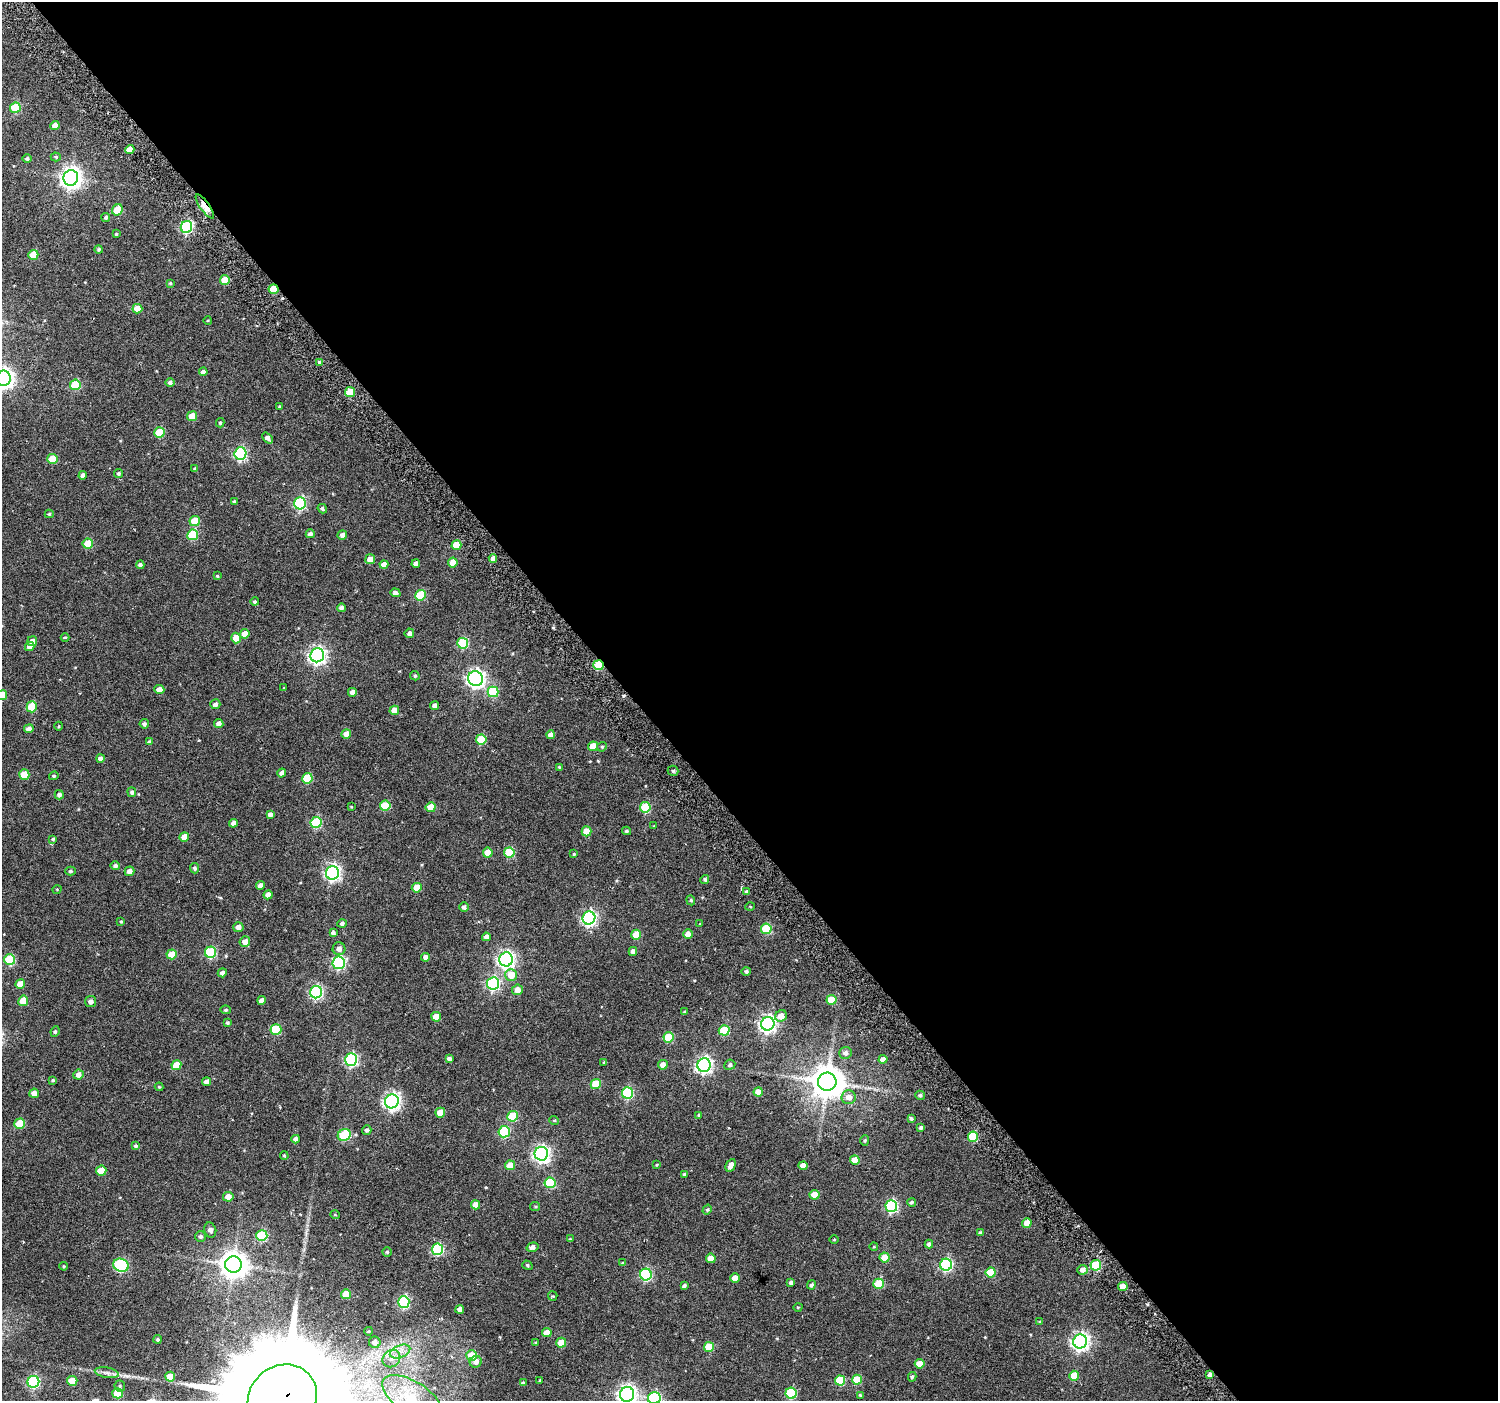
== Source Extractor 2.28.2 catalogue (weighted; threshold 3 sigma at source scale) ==
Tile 8 of 4 x 4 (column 4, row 2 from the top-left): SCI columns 4517-6012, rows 2959-4357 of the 6050 x 5983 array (HDU 1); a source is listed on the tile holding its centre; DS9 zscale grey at full resolution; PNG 1500 x 1403 px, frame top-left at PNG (2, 2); each listed source drawn as its Kron ellipse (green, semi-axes under 4 px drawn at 4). Shown black and unused: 58% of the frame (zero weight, under 4 of 7 exposures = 2% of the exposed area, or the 3 px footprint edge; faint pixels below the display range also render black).
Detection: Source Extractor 2.28.2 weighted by HDU 2 'WHT'; one run over the whole footprint, this tile lists its part. Background 0.0503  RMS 0.005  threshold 0.0204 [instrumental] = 3 sigma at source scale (4.09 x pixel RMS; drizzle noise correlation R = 1.36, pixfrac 0.8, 0.0396/0.0396 arcsec/px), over >= 5 px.
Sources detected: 284; all 284 listed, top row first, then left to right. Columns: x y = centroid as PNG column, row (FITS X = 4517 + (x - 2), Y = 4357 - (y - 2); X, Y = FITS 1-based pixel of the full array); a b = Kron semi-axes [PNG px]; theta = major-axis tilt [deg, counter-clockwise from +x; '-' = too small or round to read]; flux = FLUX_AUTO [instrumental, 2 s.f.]
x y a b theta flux
15 108 5 5 - 21
55 126 4 4 - 3.5
130 149 4 4 - 3.6
56 157 5 4 - 0.63
27 159 4 4 - 0.96
71 178 8 7 - 280
205 207 14 4 -54 9.3
117 210 6 5 - 9.7
106 217 4 4 - 0.91
186 227 6 5 - 52
116 234 3 3 - 0.54
99 249 4 4 - 0.68
33 255 5 5 - 9.7
225 280 5 5 - 8.8
170 283 3 3 - 0.58
273 289 5 5 - 12
137 309 5 5 - 6.5
208 320 4 3 - 0.36
319 362 3 3 - 0.53
203 372 4 4 - 1.9
3 378 7 7 - 250
170 382 4 4 - 1.1
75 385 5 5 - 19
350 392 5 5 - 11
279 406 3 2 - 0.4
192 416 5 5 - 7.1
220 423 5 4 - 0.64
159 432 5 5 - 18
268 438 6 4 -48 1.9
240 453 6 6 - 58
52 459 5 5 - 12
195 469 4 3 - 0.67
118 474 4 4 - 0.94
83 475 4 4 - 1.7
234 501 4 3 - 0.55
300 503 6 6 - 50
322 509 5 4 - 0.88
49 514 4 4 - 0.56
195 521 5 5 - 11
310 534 4 4 - 1.5
193 535 5 5 - 23
342 535 5 4 - 1.8
88 543 5 5 - 9.2
456 545 5 4 - 11
493 558 4 4 - 2.9
370 559 5 5 - 4
416 563 4 4 - 1.8
453 563 5 5 - 6.4
384 564 4 4 - 3
140 565 4 4 - 1.1
217 576 4 4 - 0.48
395 593 5 4 - 1.7
420 595 5 5 - 20
255 602 4 4 - 0.75
341 608 4 4 - 1.5
409 633 5 5 - 1.5
245 634 5 4 - 4.7
65 637 4 3 - 0.42
236 638 5 5 - 5.2
32 641 5 5 - 3.4
463 643 5 5 - 30
30 646 4 4 - 2.9
317 655 7 7 - 160
598 665 5 5 - 25
415 676 5 4 - 0.76
475 679 7 7 - 180
284 688 4 2 - 0.34
159 690 5 4 - 3.9
352 692 4 4 - 2.6
493 692 5 5 - 22
2 695 5 5 - 9.1
215 704 5 5 - 1.4
435 706 4 4 - 1.7
32 707 5 5 - 14
394 710 5 4 - 4.5
144 724 4 4 - 1.1
219 724 4 4 - 2
59 726 4 3 - 0.38
29 729 5 4 - 2.5
346 734 5 4 - 3.6
551 735 4 4 - 2.6
481 739 5 5 - 15
149 742 4 4 - 0.89
593 746 5 5 - 5.8
602 747 5 4 - 0.61
100 759 4 4 - 1.7
559 767 3 3 - 0.36
673 771 5 5 - 0.94
282 773 4 4 - 1.5
24 774 5 5 - 9.3
54 776 5 4 - 0.58
307 778 5 5 - 17
132 792 5 4 - 0.95
59 795 4 4 - 1.3
385 806 5 5 - 15
351 807 3 2 - 0.35
431 807 5 5 - 7.8
645 807 5 5 - 20
270 814 4 4 - 1.5
316 822 5 5 - 30
233 823 4 4 - 2.7
654 826 3 3 - 0.32
586 831 5 5 - 7.3
626 831 4 3 - 0.67
184 837 5 5 - 5
53 839 4 4 - 0.59
488 853 5 5 - 7.8
509 853 5 5 - 18
574 854 4 4 - 0.48
115 866 5 4 - 1
194 868 5 4 - 1
70 871 5 4 - 0.84
129 871 5 4 - 2.6
332 873 7 6 - 120
705 879 4 4 - 0.81
260 886 4 4 - 2.3
417 888 5 5 - 8.9
57 889 5 3 - 0.36
747 892 4 4 - 0.89
268 895 4 4 - 3.4
691 900 5 4 - 0.69
464 907 5 5 - 1.3
750 907 5 3 - 0.37
589 918 6 6 - 100
121 922 4 3 - 0.47
342 923 4 4 - 1.1
700 924 3 3 - 0.3
238 927 5 5 - 3
766 929 5 5 - 22
333 933 4 4 - 1.2
688 934 4 4 - 3.4
636 935 5 5 - 9
486 937 4 4 - 2.2
245 942 5 5 - 3
339 949 6 6 - 2.4
633 951 4 4 - 1.9
211 952 5 5 - 35
172 954 5 5 - 7.7
426 957 4 4 - 2.3
506 959 7 7 - 140
10 960 5 5 - 27
339 963 6 6 - 59
746 971 5 4 - 1
222 973 4 4 - 1.5
511 975 6 6 - 7.3
493 983 6 6 - 63
20 984 5 4 - 5.2
517 990 5 5 - 3.6
316 992 6 6 - 71
262 1000 4 4 - 2.3
831 1000 5 5 - 12
23 1001 5 5 - 7.1
91 1002 5 5 - 1.9
226 1010 5 4 - 0.67
685 1012 4 3 - 0.7
781 1016 6 5 - 3.9
436 1017 5 4 - 6.8
227 1023 4 4 - 0.61
768 1024 7 6 - 150
276 1029 5 5 - 19
724 1030 5 5 - 17
55 1032 5 4 - 0.74
669 1037 5 5 - 18
846 1053 6 6 - 1.6
449 1058 4 3 - 1.2
351 1059 6 6 - 65
883 1059 4 4 - 2.8
604 1063 4 3 - 0.47
176 1065 5 5 - 9.1
663 1065 5 5 - 2.6
704 1065 7 6 - 140
730 1065 5 5 - 1.2
79 1075 5 5 - 2.8
53 1080 3 3 - 0.53
207 1082 4 4 - 2.8
827 1082 9 9 - 950
596 1084 5 5 - 12
159 1087 4 4 - 0.45
758 1092 4 4 - 4.6
34 1093 5 4 - 2.9
627 1093 5 5 - 39
920 1095 5 4 - 0.9
849 1097 7 7 - 3.5
392 1101 7 6 - 140
440 1113 5 5 - 4.9
699 1115 4 3 - 0.59
513 1116 5 5 - 17
911 1119 4 3 - 0.84
554 1120 5 3 - 0.41
20 1124 5 5 - 13
921 1127 3 3 - 0.85
367 1130 5 4 - 1.2
504 1132 5 5 - 29
344 1135 7 5 26 25
973 1137 5 5 - 23
296 1139 4 4 - 2
865 1140 5 4 - 0.62
136 1146 4 3 - 0.72
541 1154 7 7 - 140
284 1156 4 3 - 0.48
855 1160 5 4 - 5.9
510 1165 5 5 - 5.6
656 1165 3 3 - 0.41
731 1165 7 4 63 2.8
803 1166 4 4 - 3.2
101 1171 5 5 - 10
684 1174 4 3 - 0.84
550 1183 5 5 - 25
814 1195 5 5 - 7.5
228 1197 5 5 - 3.9
912 1202 4 4 - 0.81
475 1205 4 4 - 4.7
891 1206 6 6 - 54
535 1207 5 4 - 0.56
707 1210 5 4 - 0.71
335 1215 5 3 - 0.38
1027 1223 5 4 - 4
210 1230 8 6 -73 1.8
980 1233 4 4 - 0.86
262 1236 5 5 - 26
201 1237 5 5 - 1.2
570 1239 4 4 - 0.38
834 1240 5 3 - 0.41
929 1244 4 4 - 1.3
532 1247 6 4 18 1.8
874 1247 4 3 - 0.33
438 1249 5 5 - 39
387 1252 4 4 - 0.59
885 1257 5 5 - 8.1
711 1258 5 4 - 5.4
622 1263 4 3 - 0.42
121 1265 8 6 -22 51
233 1265 8 8 - 530
527 1265 5 4 - 0.68
946 1265 6 6 - 60
1096 1265 5 5 - 28
64 1266 4 3 - 0.46
1082 1270 5 5 - 2.7
991 1272 5 5 - 12
646 1274 6 6 - 53
735 1278 4 4 - 4.9
791 1283 4 3 - 1.1
879 1284 5 5 - 17
811 1285 4 4 - 0.94
684 1286 4 3 - 0.95
1123 1287 5 4 - 7.2
346 1294 5 5 - 7.9
553 1296 4 4 - 0.49
404 1302 6 6 - 46
798 1307 5 3 - 0.38
460 1309 4 4 - 2.2
1040 1322 4 4 - 0.54
369 1331 4 3 - 0.36
547 1333 5 4 - 5.7
158 1339 4 4 - 0.72
1080 1341 7 7 - 170
375 1342 6 5 - 2.4
536 1343 4 3 - 0.5
561 1343 5 5 - 7.8
709 1347 5 5 - 14
400 1351 11 6 22 3.1
471 1355 5 5 - 7.6
391 1359 9 8 - 3
476 1362 6 5 - 2
920 1364 5 4 - 5.3
107 1373 12 5 -11 1.7
1210 1375 4 3 - 1.5
1074 1376 5 5 - 7.4
170 1377 5 5 - 8.4
912 1377 5 4 - 0.76
540 1380 4 3 - 0.39
857 1380 5 5 - 11
72 1381 5 5 - 8.2
840 1381 5 5 - 17
33 1382 6 6 - 61
523 1383 4 4 - 1
120 1386 5 5 - 0.73
117 1393 5 5 - 13
791 1393 5 5 - 31
627 1394 7 7 - 190
860 1395 4 3 - 0.53
412 1397 33 16 -32 21
654 1398 6 6 - 62
282 1399 36 32 44 20000
Overlapping masked pixels (flux is a lower limit): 4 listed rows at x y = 205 207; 273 289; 598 665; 282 1399
Isophote crosses this tile's border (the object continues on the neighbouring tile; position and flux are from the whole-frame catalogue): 5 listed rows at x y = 3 378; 2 695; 627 1394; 654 1398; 282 1399